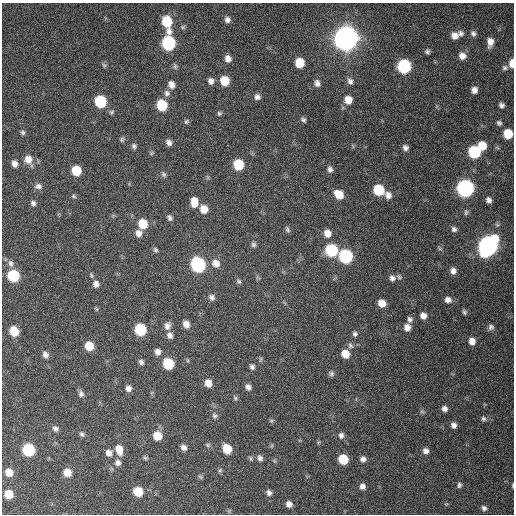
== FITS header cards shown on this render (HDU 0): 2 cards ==
NAXIS1  =                  512 / Axis length
NAXIS2  =                  512 / Axis length

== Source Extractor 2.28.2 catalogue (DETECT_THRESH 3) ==
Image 512 x 512 px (HDU 0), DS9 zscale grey, 1 PNG px = 1 image px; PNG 516 x 516 px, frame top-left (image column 1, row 512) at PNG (2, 3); no overlay
Background 402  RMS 11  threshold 31.8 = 3 sigma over >= 5 px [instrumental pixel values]
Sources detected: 148; all 148 listed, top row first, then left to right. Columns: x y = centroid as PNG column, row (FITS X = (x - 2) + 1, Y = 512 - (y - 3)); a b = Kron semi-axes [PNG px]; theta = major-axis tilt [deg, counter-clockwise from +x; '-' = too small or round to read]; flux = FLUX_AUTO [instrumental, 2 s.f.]
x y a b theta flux
227 20 7 7 - 3.0e+03
167 22 12 7 -77 3.1e+04
473 33 7 6 - 2.1e+03
461 34 8 7 - 2.4e+03
455 36 9 8 - 5.5e+03
346 38 9 9 - 1.2e+06
490 42 9 6 83 5.2e+03
168 43 8 8 - 9.9e+04
427 51 5 5 - 1.7e+03
462 56 8 8 - 5.3e+03
228 59 8 7 - 4.5e+03
299 63 7 7 - 1.6e+04
512 63 7 4 90 7.7e+03
104 65 7 5 -44 1.3e+03
175 66 8 5 -75 1.5e+03
404 66 8 8 - 9.3e+04
505 68 8 6 2 1.8e+03
211 81 7 6 - 3.2e+03
225 81 7 7 - 1.6e+04
350 81 9 7 -61 2.8e+03
317 83 9 7 -79 3.2e+03
171 85 8 6 -70 4.7e+03
474 90 6 6 - 3.7e+03
167 93 9 8 - 2.9e+03
257 97 7 7 - 2.8e+03
348 100 8 8 - 7.7e+03
100 101 8 7 - 5.0e+04
162 105 8 7 - 3.1e+04
501 105 6 6 - 2.2e+03
111 112 7 5 34 1.3e+03
219 113 6 6 - 1.3e+03
303 120 6 5 - 1.6e+03
186 122 7 5 43 1.3e+03
499 123 6 5 - 1.6e+03
23 132 6 5 - 1.5e+03
508 134 7 7 - 1.8e+04
122 139 6 6 - 1.5e+03
169 143 7 6 - 3.1e+03
134 146 7 7 - 1.9e+03
482 146 7 7 - 1.1e+04
405 148 6 6 - 2.6e+03
474 152 8 8 - 5.5e+04
151 153 7 5 -20 1.2e+03
28 160 11 9 -64 7.6e+03
15 164 7 6 - 3.8e+03
238 165 8 7 - 2.6e+04
330 169 8 6 -81 2.5e+03
76 170 7 7 - 2.0e+04
164 174 8 6 -46 1.8e+03
38 186 9 7 3 2.9e+03
465 188 9 8 - 2.5e+05
379 190 8 7 - 3.1e+04
339 194 9 7 -44 1.1e+04
388 195 9 8 - 4.3e+03
74 196 6 5 - 1.2e+03
489 200 6 5 - 2.6e+03
194 202 9 7 89 9.5e+03
33 203 7 6 - 2.0e+03
204 209 8 8 - 8.1e+03
466 212 8 5 89 1.5e+03
170 218 8 6 -55 1.9e+03
143 224 8 7 - 1.8e+04
287 229 8 4 -65 1.6e+03
454 229 7 7 - 2.2e+03
138 233 8 7 - 4.4e+03
327 233 9 8 - 5.8e+03
253 245 7 7 - 1.9e+03
488 246 11 9 58 4.2e+05
440 249 7 4 -18 1.0e+03
155 250 6 5 - 1.4e+03
331 250 8 8 - 5.5e+04
345 256 8 8 - 9.0e+04
11 263 10 8 -71 3.5e+03
216 263 11 10 - 6.3e+03
198 265 9 8 - 1.3e+05
453 271 7 6 - 3.6e+03
13 276 8 7 - 5.2e+04
399 277 8 6 -56 1.6e+03
392 278 8 7 - 2.8e+03
239 281 7 6 - 1.5e+03
96 284 8 7 - 3.3e+03
212 297 8 7 - 2.6e+03
448 300 8 7 - 3.6e+03
382 303 7 6 - 8.3e+03
96 309 6 3 -53 8.0e+02
464 312 7 5 -65 1.4e+03
423 316 7 7 - 4.3e+03
410 319 8 7 - 2.3e+03
186 324 7 6 - 5.4e+03
167 326 10 8 70 3.8e+03
407 327 7 7 - 4.9e+03
491 327 7 7 - 2.3e+03
140 330 8 7 - 4.8e+04
14 331 7 6 - 1.9e+04
355 334 6 6 - 1.7e+03
170 335 8 7 - 3.0e+03
472 341 8 7 - 5.5e+03
350 345 8 7 - 2.1e+03
89 346 7 6 - 1.4e+04
158 352 8 7 - 3.8e+03
345 354 8 7 - 9.4e+03
45 355 9 7 -64 2.9e+03
260 359 8 4 81 1.0e+03
187 360 6 3 -71 7.9e+02
141 362 7 5 -50 2.1e+03
168 364 8 7 - 3.3e+04
252 367 7 6 - 2.1e+03
331 374 7 6 - 1.8e+03
208 383 8 6 -68 6.8e+03
248 387 6 5 - 2.7e+03
128 388 7 7 - 3.5e+03
81 394 9 6 -73 2.6e+03
235 398 6 5 - 1.3e+03
444 408 7 6 - 3.0e+03
422 411 6 6 - 1.2e+03
214 416 9 7 -76 2.0e+03
483 419 8 7 - 2.0e+03
271 421 6 5 - 1.2e+03
454 425 7 6 - 2.9e+03
55 429 7 6 - 2.4e+03
82 434 7 6 - 1.7e+03
341 435 8 7 - 2.8e+03
157 436 8 8 - 1.3e+04
208 445 7 5 -16 1.3e+03
183 447 7 6 - 3.3e+03
119 449 11 8 -75 9.2e+03
227 449 8 7 - 1.7e+04
28 450 8 7 - 5.9e+04
426 451 7 7 - 3.1e+03
109 453 8 7 - 4.1e+03
145 458 7 5 -26 1.3e+03
251 458 7 5 -88 1.3e+03
260 458 8 6 -73 2.7e+03
343 459 7 7 - 2.3e+04
363 459 7 7 - 3.1e+03
118 463 8 8 - 3.4e+03
220 471 7 5 62 1.4e+03
9 472 7 6 - 8.1e+03
67 472 7 6 - 9.3e+03
200 477 7 5 -22 1.2e+03
459 485 6 5 - 1.6e+03
513 485 5 2 - 7.4e+02
362 486 6 6 - 3.3e+03
138 492 7 7 - 2.0e+04
269 493 8 6 -53 2.7e+03
9 494 7 6 - 1.3e+04
289 504 7 6 - 4.0e+03
484 508 5 5 - 1.9e+03
At the frame edge (FLAGS 8, measured only in part): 3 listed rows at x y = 512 63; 508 134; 513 485